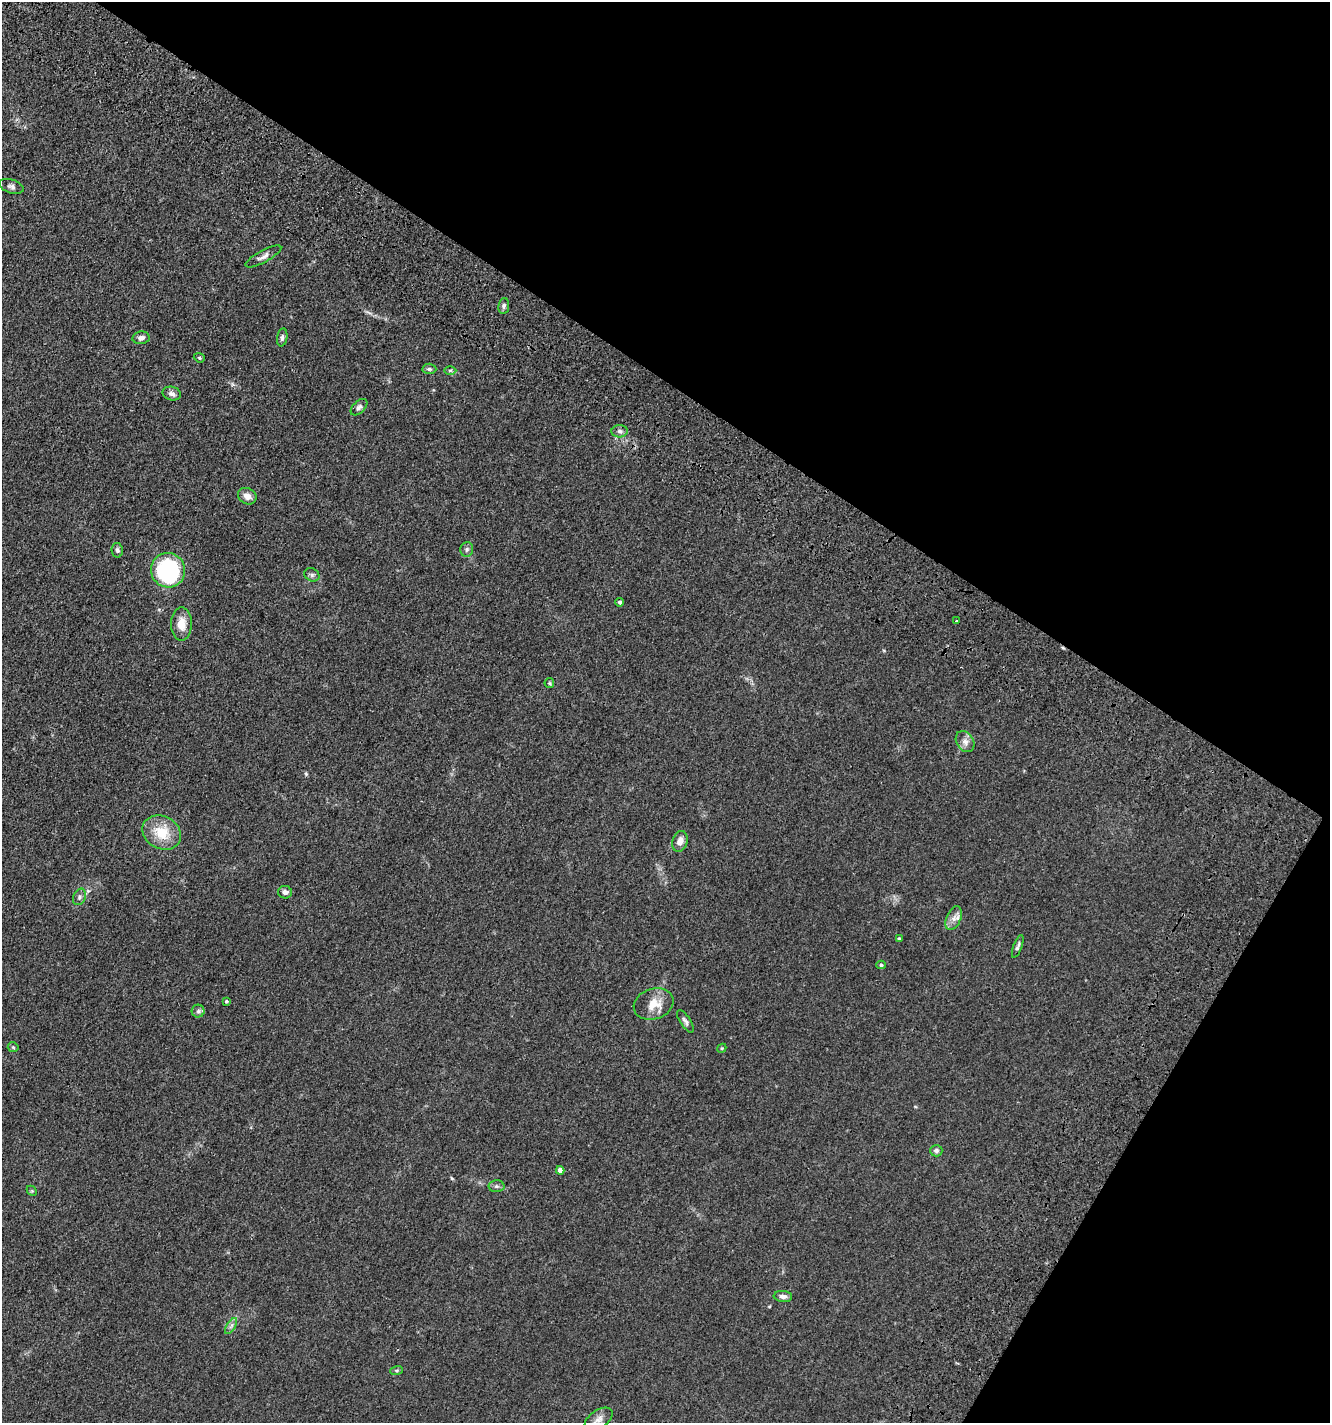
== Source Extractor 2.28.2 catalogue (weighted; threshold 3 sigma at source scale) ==
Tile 8 of 4 x 4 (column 4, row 2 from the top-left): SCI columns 4474-5801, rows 3051-4471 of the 6106 x 6096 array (HDU 1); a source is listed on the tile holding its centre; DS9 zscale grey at full resolution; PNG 1332 x 1425 px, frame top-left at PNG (2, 2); each listed source drawn as its Kron ellipse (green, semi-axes under 4 px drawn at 4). Shown black and unused: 33% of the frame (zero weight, under 3 of 4 exposures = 11% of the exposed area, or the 3 px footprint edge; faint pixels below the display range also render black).
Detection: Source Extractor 2.28.2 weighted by HDU 2 'WHT'; one run over the whole footprint, this tile lists its part. Background 0.0444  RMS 0.0053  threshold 0.0239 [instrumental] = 3 sigma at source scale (4.5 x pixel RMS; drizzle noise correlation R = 1.50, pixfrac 1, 0.05/0.05 arcsec/px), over >= 5 px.
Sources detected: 44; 1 cosmic-ray / hot-pixel residue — neither listed nor drawn; the other 43 listed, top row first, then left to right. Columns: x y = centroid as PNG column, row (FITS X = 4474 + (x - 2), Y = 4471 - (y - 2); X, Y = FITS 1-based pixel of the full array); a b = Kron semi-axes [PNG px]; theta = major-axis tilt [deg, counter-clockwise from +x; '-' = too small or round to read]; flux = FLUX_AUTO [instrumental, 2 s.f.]
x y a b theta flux
11 186 12 6 -18 1.7
263 256 20 6 28 2.7
504 306 8 5 82 1.3
282 337 9 5 79 1.4
141 338 8 6 9 2.1
199 358 6 4 -22 0.71
429 369 7 5 -3 0.98
450 370 6 4 1 0.75
172 394 9 6 -14 2
359 407 10 6 45 1.6
619 431 8 6 -2 1.6
247 496 10 8 -30 3.6
467 549 7 6 - 1.4
117 550 7 5 -78 1.3
168 570 17 17 - 66
312 575 8 6 -27 1.5
619 602 4 4 - 1
957 621 3 3 - 3.4
181 624 16 10 90 6.9
549 683 5 5 - 0.67
965 742 11 8 -58 3.1
162 833 20 16 -28 14
680 841 10 7 73 3.4
285 892 7 6 - 1.6
79 897 8 6 66 1.4
954 918 12 7 67 3.1
899 939 4 4 - 0.62
1018 946 12 4 69 1.3
881 965 4 4 - 0.81
226 1001 4 4 - 0.69
654 1004 20 15 18 8.8
198 1011 6 6 - 1.3
685 1021 13 5 -56 1.7
13 1047 5 5 - 0.75
722 1048 5 3 - 0.53
936 1151 6 6 - 1.6
560 1170 4 4 - 2.5
496 1186 8 6 -1 1.3
32 1191 6 4 -44 0.58
783 1296 9 5 -5 2.2
231 1326 9 3 58 1.2
396 1371 6 3 19 0.65
599 1419 16 9 35 3.6